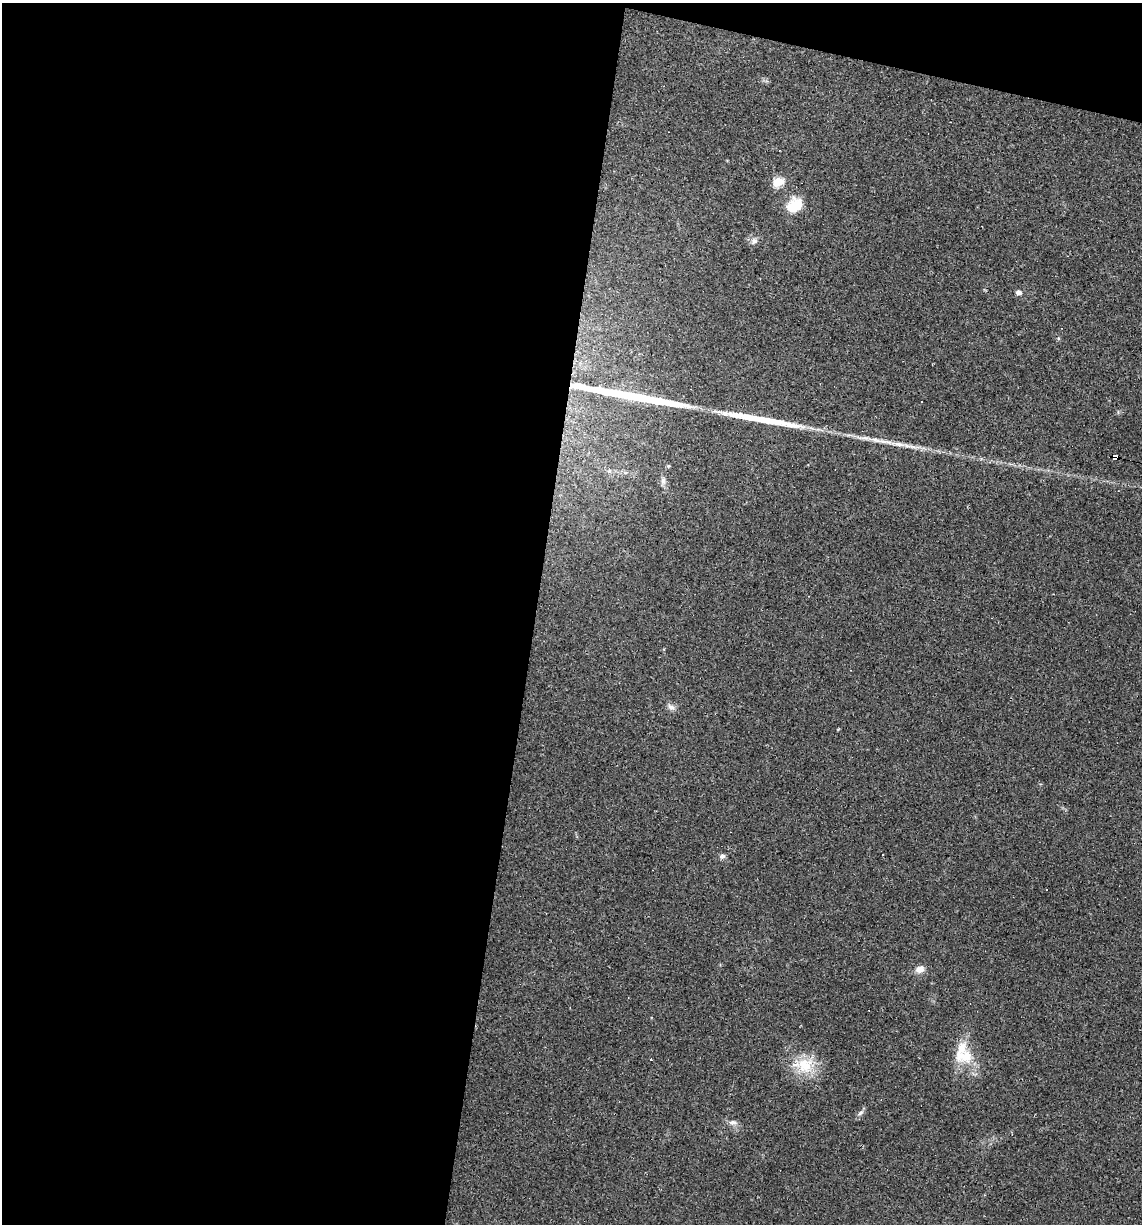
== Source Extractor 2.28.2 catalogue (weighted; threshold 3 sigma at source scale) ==
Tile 1 of 4 x 4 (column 1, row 1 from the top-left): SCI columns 114-1253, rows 3666-4887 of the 4907 x 4887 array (HDU 1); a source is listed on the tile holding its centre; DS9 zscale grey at full resolution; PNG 1144 x 1226 px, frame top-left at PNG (2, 3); no overlay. Shown black and unused: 49% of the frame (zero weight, under 2 of 3 exposures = <1% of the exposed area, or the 3 px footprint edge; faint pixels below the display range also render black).
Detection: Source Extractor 2.28.2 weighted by HDU 2 'WHT'; one run over the whole footprint, this tile lists its part. Background 0.0519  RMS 0.0065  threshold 0.0294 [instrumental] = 3 sigma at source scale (4.5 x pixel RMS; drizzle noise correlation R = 1.50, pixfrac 1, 0.05/0.05 arcsec/px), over >= 5 px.
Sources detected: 25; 4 cosmic-ray / hot-pixel residue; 2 long thin detections or spike segments (spike, bleed or trail) — not listed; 2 inside a brighter listed object's ellipse — not listed separately; the other 17 listed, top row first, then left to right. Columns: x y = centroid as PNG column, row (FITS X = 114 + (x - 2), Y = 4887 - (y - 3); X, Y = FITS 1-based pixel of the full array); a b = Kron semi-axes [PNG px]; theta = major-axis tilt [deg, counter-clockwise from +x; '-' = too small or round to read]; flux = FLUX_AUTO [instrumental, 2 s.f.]
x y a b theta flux
778 182 6 5 - 32
794 206 19 15 40 15
754 241 9 8 - 2.8
1018 292 6 5 - 2.5
884 441 28 5 -9 8.2
1115 456 5 4 - 150
668 466 5 4 - 0.78
663 480 11 6 -88 2.5
671 707 12 7 -35 2.7
722 856 7 6 - 2.1
1046 890 2 2 - 0.54
920 969 10 8 20 4.5
964 1056 28 19 -6 18
651 1060 3 2 - 1.1
805 1065 23 22 - 21
860 1113 10 4 45 1.9
733 1122 11 7 -1 2.7
Overlapping masked pixels (flux is a lower limit): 1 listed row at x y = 1115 456